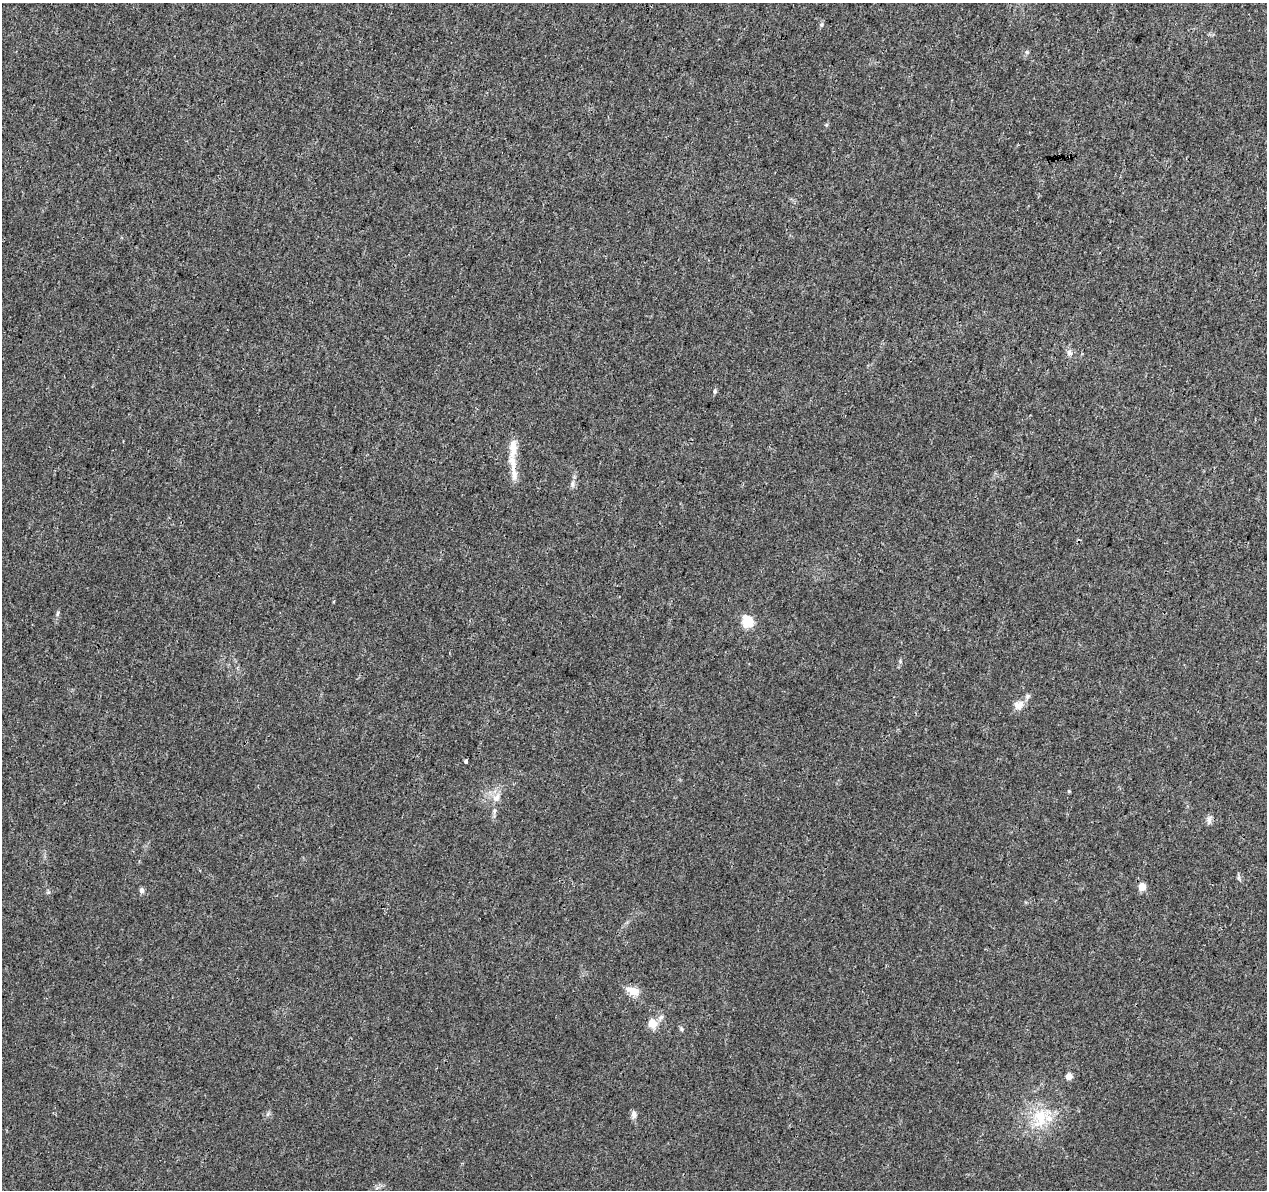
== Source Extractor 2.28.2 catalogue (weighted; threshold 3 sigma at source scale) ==
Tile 10 of 4 x 4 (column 2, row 3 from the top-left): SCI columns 1267-2531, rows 1415-2602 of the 5076 x 5262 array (HDU 1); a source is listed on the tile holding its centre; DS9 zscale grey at full resolution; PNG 1269 x 1192 px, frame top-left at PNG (2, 3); no overlay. Shown black and unused: <1% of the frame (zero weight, under 3 of 4 exposures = <1% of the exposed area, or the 3 px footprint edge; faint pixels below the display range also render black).
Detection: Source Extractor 2.28.2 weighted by HDU 2 'WHT'; one run over the whole footprint, this tile lists its part. Background 0.0195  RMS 0.0029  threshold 0.0131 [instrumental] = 3 sigma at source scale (4.5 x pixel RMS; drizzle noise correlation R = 1.50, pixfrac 1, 0.0396/0.0396 arcsec/px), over >= 5 px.
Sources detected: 29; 5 inside a brighter listed object's ellipse — not listed separately; the other 24 listed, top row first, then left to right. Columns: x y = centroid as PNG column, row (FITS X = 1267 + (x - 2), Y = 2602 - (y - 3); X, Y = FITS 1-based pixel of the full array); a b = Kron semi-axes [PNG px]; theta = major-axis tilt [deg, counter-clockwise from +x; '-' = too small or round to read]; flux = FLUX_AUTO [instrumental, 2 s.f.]
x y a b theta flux
821 25 6 5 - 0.45
1069 353 8 7 - 1.1
715 391 6 5 - 0.58
513 451 23 9 75 3.4
514 473 30 7 -81 3.1
573 484 11 4 90 0.93
58 613 8 4 88 0.54
748 622 6 5 - 24
900 661 6 4 -73 0.37
1018 705 14 10 20 2.5
466 761 4 3 - 2.3
1069 791 4 4 - 0.32
496 798 14 8 58 2.2
494 811 7 4 71 0.54
1209 820 11 6 -89 1.1
1142 887 5 5 - 5.4
142 890 7 6 - 0.85
633 991 16 10 -18 3.4
652 1023 14 12 -59 2.9
682 1029 7 4 -75 0.49
1069 1076 5 4 - 3.4
268 1114 7 4 70 0.51
634 1114 10 7 -81 1.2
1040 1118 29 19 85 10
Unlisted compact peaks at least as high as the median listed source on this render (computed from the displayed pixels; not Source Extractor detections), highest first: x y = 1027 52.